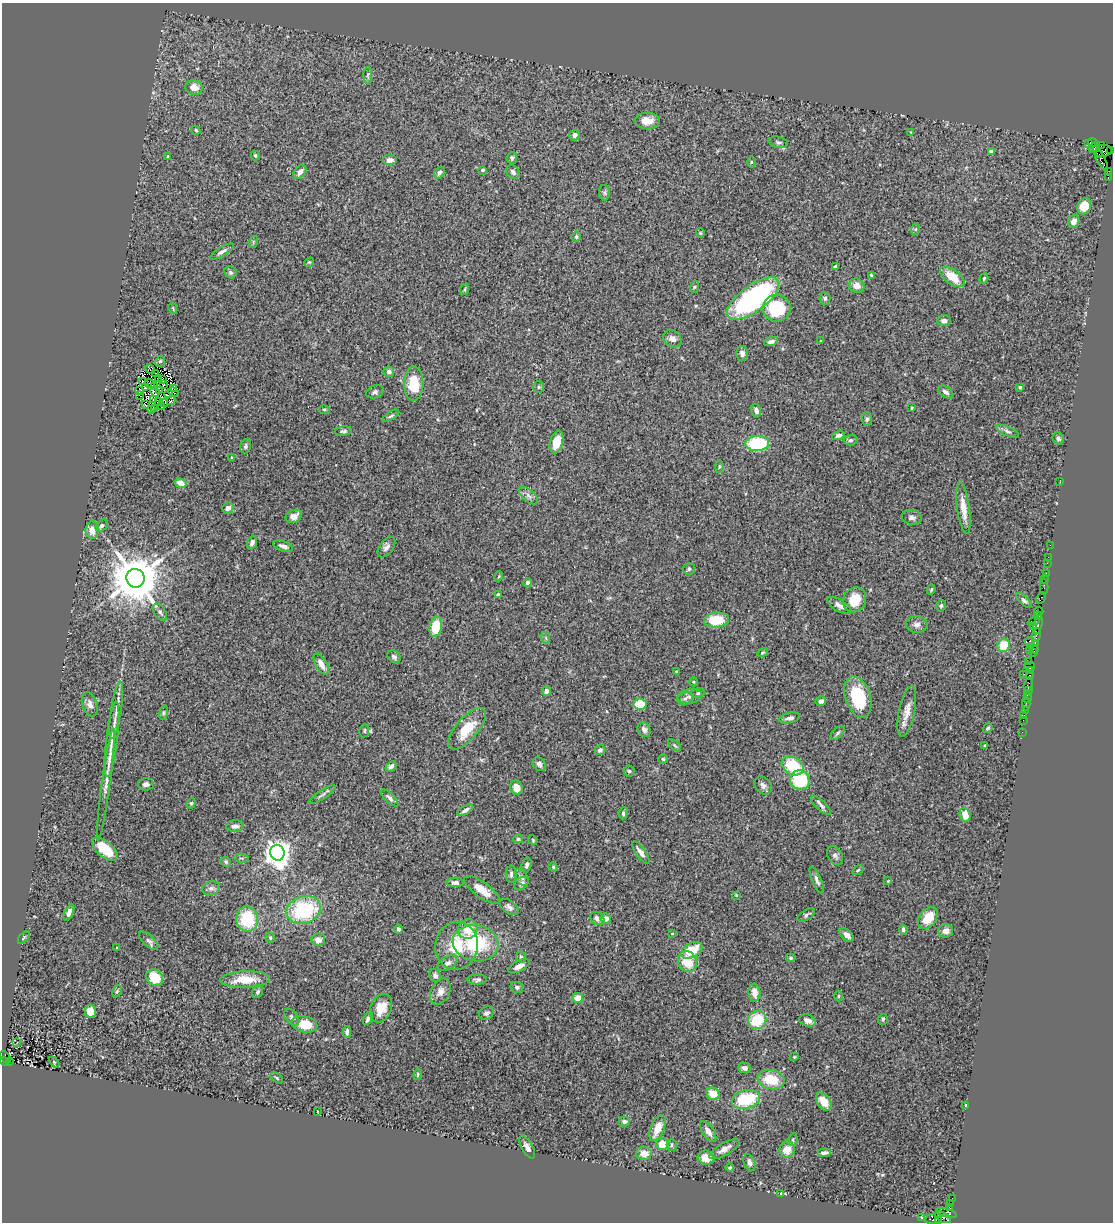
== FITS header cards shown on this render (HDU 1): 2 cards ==
NAXIS1  =                 1111
NAXIS2  =                 1220

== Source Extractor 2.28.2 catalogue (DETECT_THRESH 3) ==
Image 1111 x 1220 px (HDU 1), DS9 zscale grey, 1 PNG px = 1 image px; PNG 1115 x 1224 px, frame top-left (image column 1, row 1220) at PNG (2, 3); each listed source drawn as its Kron ellipse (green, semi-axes under 4 px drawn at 4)
Background 1.27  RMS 0.053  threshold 0.158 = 3 sigma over >= 5 px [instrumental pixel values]
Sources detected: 311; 2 with non-positive FLUX_AUTO (blend fragments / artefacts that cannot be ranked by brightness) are neither listed nor drawn; the other 309 listed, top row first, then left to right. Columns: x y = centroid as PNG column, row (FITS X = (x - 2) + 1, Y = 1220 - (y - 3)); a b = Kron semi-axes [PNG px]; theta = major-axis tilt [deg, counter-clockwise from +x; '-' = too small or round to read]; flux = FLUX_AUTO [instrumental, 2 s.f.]
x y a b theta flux
368 75 8 4 89 6.7
194 87 9 7 -15 35
647 121 12 8 -1 42
196 130 5 4 - 8.7
911 132 4 3 - 2.9
575 135 5 5 - 16
778 142 10 5 -12 8.7
1088 143 4 3 - 89
1093 143 5 3 - 83
1101 146 3 2 - 59
1094 147 6 3 48 920
1110 150 3 3 - 150
1103 151 8 6 8 1200
991 152 4 4 - 14
1099 154 3 3 - 630
255 155 5 4 - 5
168 156 4 3 - 2.8
512 158 5 5 - 8
1101 158 14 4 -63 520
390 160 7 5 0 17
751 162 5 4 - 3.9
482 170 3 3 - 5.1
1109 171 4 2 - 59
300 172 8 5 50 22
439 172 6 5 - 9.6
513 172 8 6 -52 12
1108 178 3 2 - 36
604 193 8 5 -88 8.1
1084 206 8 6 67 70
1074 221 6 5 - 25
916 229 6 3 70 4.1
700 233 5 4 - 3.5
576 237 5 5 - 7
253 242 6 3 72 4.5
222 252 13 4 31 12
309 262 5 4 - 4.1
835 266 4 3 - 4.4
230 272 6 5 - 7.1
871 275 4 3 - 5.1
952 277 14 7 -36 72
984 278 6 4 72 5.5
856 286 8 7 - 25
694 287 6 4 71 4.7
465 289 6 3 71 4.1
753 298 31 13 36 590
825 298 6 5 - 8
173 308 6 2 -77 3.4
776 308 14 13 - 190
944 321 7 5 1 13
672 339 9 8 - 20
821 340 4 2 - 2.1
771 341 7 4 17 11
742 353 7 6 - 16
160 361 6 4 65 5.7
150 369 5 2 - 0.14
389 372 5 5 - 12
155 373 3 2 - 3.3
159 378 3 2 - 4.8
163 380 3 2 - 5.9
143 382 4 2 - 2.8
150 384 5 2 - 0.27
163 384 3 2 - 1.7
414 384 17 9 89 110
146 387 4 2 - 1.9
155 387 3 2 - 6.3
539 387 6 5 - 6.3
1020 387 3 3 - 4.5
173 388 3 2 - 4
139 390 3 2 - 3.2
159 390 3 2 - 7.3
155 392 5 2 - 2.6
173 392 5 2 - 2.4
375 392 9 6 19 8.7
946 392 8 5 -33 11
169 394 4 2 - 1.5
139 395 3 2 - 60
153 400 3 2 - 2.1
171 401 4 3 - 11
158 402 2 2 - 3
164 403 4 2 - 4.8
146 405 3 2 - 1.5
161 407 3 2 - 2.8
155 408 3 2 - 1.4
912 408 3 2 - 3.1
151 409 3 2 - 2.8
324 409 5 3 - 4.1
756 411 7 5 -74 15
391 416 9 4 32 6.8
867 419 7 5 -88 6.5
343 431 9 4 5 7.3
1007 431 12 4 -24 11
838 435 6 4 16 9.7
1058 438 6 5 - 7.4
850 440 7 5 3 7.6
556 442 11 6 75 56
757 443 12 7 3 240
245 446 7 5 70 8.6
231 457 3 2 - 2.2
719 467 6 3 89 4.1
1060 482 3 2 - 9.1
181 483 6 4 -29 34
528 496 11 6 -42 15
228 508 6 5 - 18
963 508 26 6 -82 50
294 516 8 6 23 23
912 517 10 7 -10 15
102 526 7 5 42 9.4
92 530 8 6 -90 40
252 543 7 4 70 14
1050 545 2 2 - 27
283 546 10 5 -19 12
386 547 12 6 53 15
1048 557 2 2 - 11
1047 563 2 2 - 32
689 569 6 5 - 6.7
1046 574 3 2 - 54
499 576 5 3 - 3.2
135 578 9 9 - 21000
1045 579 4 3 - 78
528 582 4 4 - 13
1044 587 8 2 -90 110
931 589 5 3 - 5.1
498 595 3 3 - 6.2
1041 598 6 3 61 88
855 600 13 11 62 76
1024 601 9 4 -44 8.8
839 606 13 5 -31 18
941 606 6 4 74 6.6
1039 611 4 3 - 54
160 612 9 5 -53 12
1038 616 4 3 - 180
717 620 12 7 5 98
1034 621 6 3 25 110
917 625 11 8 -3 17
1038 625 9 3 77 82
1034 626 3 2 - 54
436 627 10 6 78 98
1037 635 7 3 76 210
546 638 6 3 -71 4.6
1029 641 5 4 - 5.6
1035 644 4 2 - 70
1004 645 7 6 - 100
1034 649 5 3 - 150
1029 650 2 2 - 19
763 653 5 4 - 4.6
1034 653 4 3 - 120
394 657 7 5 -42 9.2
1029 661 2 2 - 49
321 664 12 5 -59 29
1030 666 5 2 - 100
1031 670 3 3 - 100
676 672 3 3 - 3.1
1024 674 2 2 - 43
1030 675 3 2 - 80
694 682 4 3 - 3.1
1028 684 7 4 75 170
546 691 5 4 - 14
1028 691 2 2 - 59
698 693 7 5 13 6.9
1027 695 2 2 - 39
690 696 12 7 7 15
858 697 21 12 -73 160
685 698 8 5 28 9
1027 698 3 2 - 50
821 701 5 4 - 9.6
90 704 12 7 -71 20
640 704 6 5 - 95
1026 704 6 2 90 39
116 710 29 5 81 33
1025 710 3 2 - 91
907 711 26 8 78 37
164 713 7 4 82 5.6
1024 715 2 2 - 16
790 718 10 5 13 13
1023 720 2 2 - 36
988 728 5 3 - 4.4
467 729 26 11 49 95
644 730 7 6 - 15
364 731 6 5 - 6
1022 732 2 2 - 16
838 733 9 4 44 8
112 739 38 5 83 50
675 745 7 3 -40 5
985 746 4 3 - 3.5
600 750 5 5 - 9.4
663 759 4 4 - 4
539 764 7 6 - 12
391 766 6 4 46 13
793 766 11 8 -31 140
629 771 5 5 - 5.4
800 780 10 9 - 160
106 784 56 4 82 38
146 784 8 6 2 12
763 785 10 7 -47 14
516 788 7 6 - 39
322 795 16 3 33 10
389 798 11 4 -44 11
191 803 5 4 - 4.4
821 805 13 5 -43 13
465 810 9 4 31 12
623 813 6 4 81 8.9
965 815 7 5 -72 40
235 826 9 6 2 17
518 839 5 4 - 4.7
533 840 5 4 - 3.6
105 849 15 7 -41 110
641 852 13 5 -55 19
277 853 8 7 - 3900
835 856 10 7 -58 13
242 858 7 3 -6 4.3
226 862 5 4 - 5.7
526 865 7 4 74 11
553 867 5 4 - 4.5
858 870 6 3 36 3.9
511 874 8 5 -86 10
521 877 9 6 -55 12
817 880 14 4 -68 14
888 881 4 3 - 3.2
455 882 9 4 1 14
521 883 8 6 39 12
211 888 9 7 16 13
482 890 21 7 -36 44
736 895 3 3 - 3.6
509 907 11 6 -36 14
304 910 17 13 18 290
69 912 9 4 66 13
806 915 10 5 33 8.8
597 918 7 6 - 14
928 918 12 8 53 67
247 919 13 11 -84 170
606 919 5 5 - 20
398 929 4 4 - 8.8
468 929 10 9 - 64
903 930 5 3 - 8.5
946 931 7 7 - 19
672 934 4 2 - 2.4
847 935 8 5 -42 20
24 938 7 3 50 4.1
270 938 5 4 - 5.9
318 940 6 6 - 22
149 941 12 5 -44 11
476 943 23 18 -11 230
456 946 24 21 81 130
117 948 3 3 - 5.3
691 950 11 7 29 83
521 957 6 4 -72 6.6
791 958 5 4 - 5.7
687 961 11 9 -68 79
447 963 11 6 31 14
519 966 12 5 28 23
435 976 7 5 -55 11
155 977 9 7 -35 84
245 979 25 8 2 81
477 979 10 5 2 9.1
517 987 6 5 - 8.2
117 991 6 4 63 4.9
257 992 7 5 59 8.9
440 992 14 9 65 25
755 993 9 6 -85 27
838 996 5 3 - 3.6
578 998 5 5 - 36
381 1008 15 10 68 55
90 1011 6 5 - 42
486 1013 8 6 31 11
292 1017 9 6 -52 10
368 1019 7 3 61 11
883 1019 5 5 - 6.1
757 1020 9 9 - 130
808 1021 8 6 -21 19
304 1024 13 8 -11 83
347 1032 5 4 - 14
17 1042 4 3 - 7.2
6 1057 7 4 -52 300
794 1057 4 3 - 3.6
5 1061 4 2 - 340
10 1061 3 2 - 250
54 1062 6 4 -45 4.3
744 1068 6 5 - 13
418 1074 5 3 - 4.1
277 1078 7 3 -36 5.2
771 1080 14 9 -12 94
713 1094 7 6 - 60
746 1099 14 9 15 170
824 1102 10 6 -54 46
965 1105 4 3 - 3
317 1111 3 2 - 1.8
624 1122 6 5 - 11
658 1128 14 6 67 50
708 1131 12 6 -57 22
793 1139 6 4 81 5.5
662 1144 6 6 - 47
672 1145 5 5 - 6
527 1147 13 5 -60 17
724 1149 17 6 30 23
787 1150 8 7 - 39
644 1153 8 6 -1 39
824 1153 7 3 5 9.7
706 1158 8 7 - 38
750 1162 9 5 -69 13
730 1168 4 4 - 4.6
781 1193 4 3 - 2.3
952 1198 3 2 - 43
950 1203 3 2 - 39
950 1208 3 2 - 37
946 1213 10 3 -15 300
921 1217 3 2 - 2
943 1217 9 4 -31 1000
933 1219 8 5 11 520
939 1221 3 3 - 240
At the frame edge (FLAGS 8, measured only in part): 2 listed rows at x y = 1110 150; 939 1221
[2 non-positive-flux detections neither listed nor drawn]